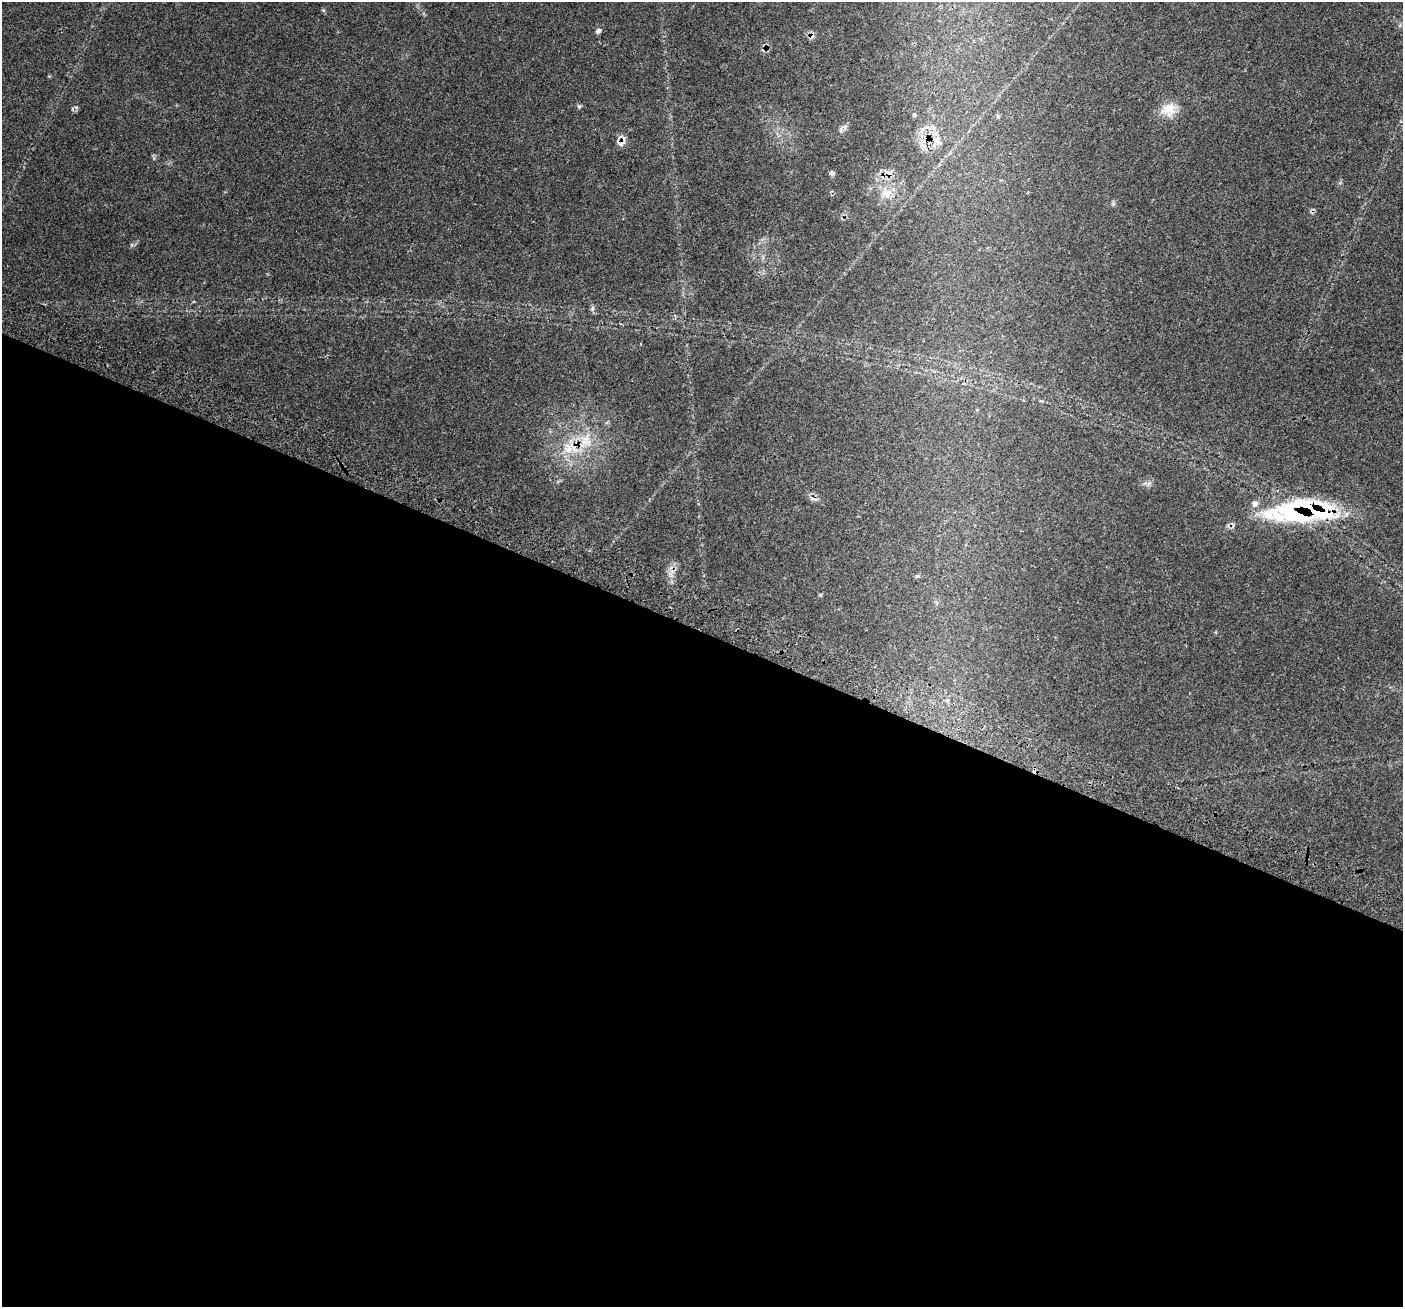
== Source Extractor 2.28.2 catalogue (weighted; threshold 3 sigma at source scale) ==
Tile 14 of 4 x 4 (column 2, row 4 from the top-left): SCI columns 1535-2935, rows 410-1714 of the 5862 x 5975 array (HDU 1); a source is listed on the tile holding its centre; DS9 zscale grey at full resolution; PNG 1405 x 1309 px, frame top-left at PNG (2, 2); no overlay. Shown black and unused: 52% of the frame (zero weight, under 3 of 4 exposures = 9% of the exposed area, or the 3 px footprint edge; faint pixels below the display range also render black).
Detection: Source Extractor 2.28.2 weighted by HDU 2 'WHT'; one run over the whole footprint, this tile lists its part. Background 0.0437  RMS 0.0039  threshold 0.0176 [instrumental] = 3 sigma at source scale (4.5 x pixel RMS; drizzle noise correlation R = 1.50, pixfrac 1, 0.0396/0.0396 arcsec/px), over >= 5 px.
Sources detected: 20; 3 cosmic-ray / hot-pixel residue — not listed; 2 inside a brighter listed object's ellipse — not listed separately; the other 15 listed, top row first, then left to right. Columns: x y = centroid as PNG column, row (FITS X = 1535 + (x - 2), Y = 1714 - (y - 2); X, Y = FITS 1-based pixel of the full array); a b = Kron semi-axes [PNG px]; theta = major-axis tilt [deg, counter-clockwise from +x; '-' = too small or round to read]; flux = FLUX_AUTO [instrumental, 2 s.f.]
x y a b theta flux
598 31 6 5 - 1.3
579 106 6 5 - 0.57
1169 109 19 17 31 6.5
845 127 7 4 -71 0.74
937 140 17 9 -57 3.8
622 143 15 10 8 2.2
923 146 11 6 -13 1.6
831 173 7 6 - 0.79
887 193 15 12 17 4.7
592 308 9 4 81 0.73
585 442 22 10 -7 7.3
568 448 18 12 -75 6.6
1255 504 9 8 - 1.6
1310 509 59 21 -15 45
672 571 7 4 18 1.2
Overlapping masked pixels (flux is a lower limit): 3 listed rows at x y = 622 143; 568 448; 1310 509
Unlisted compact peaks at least as high as the median listed source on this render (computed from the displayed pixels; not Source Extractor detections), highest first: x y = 76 107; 1113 204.